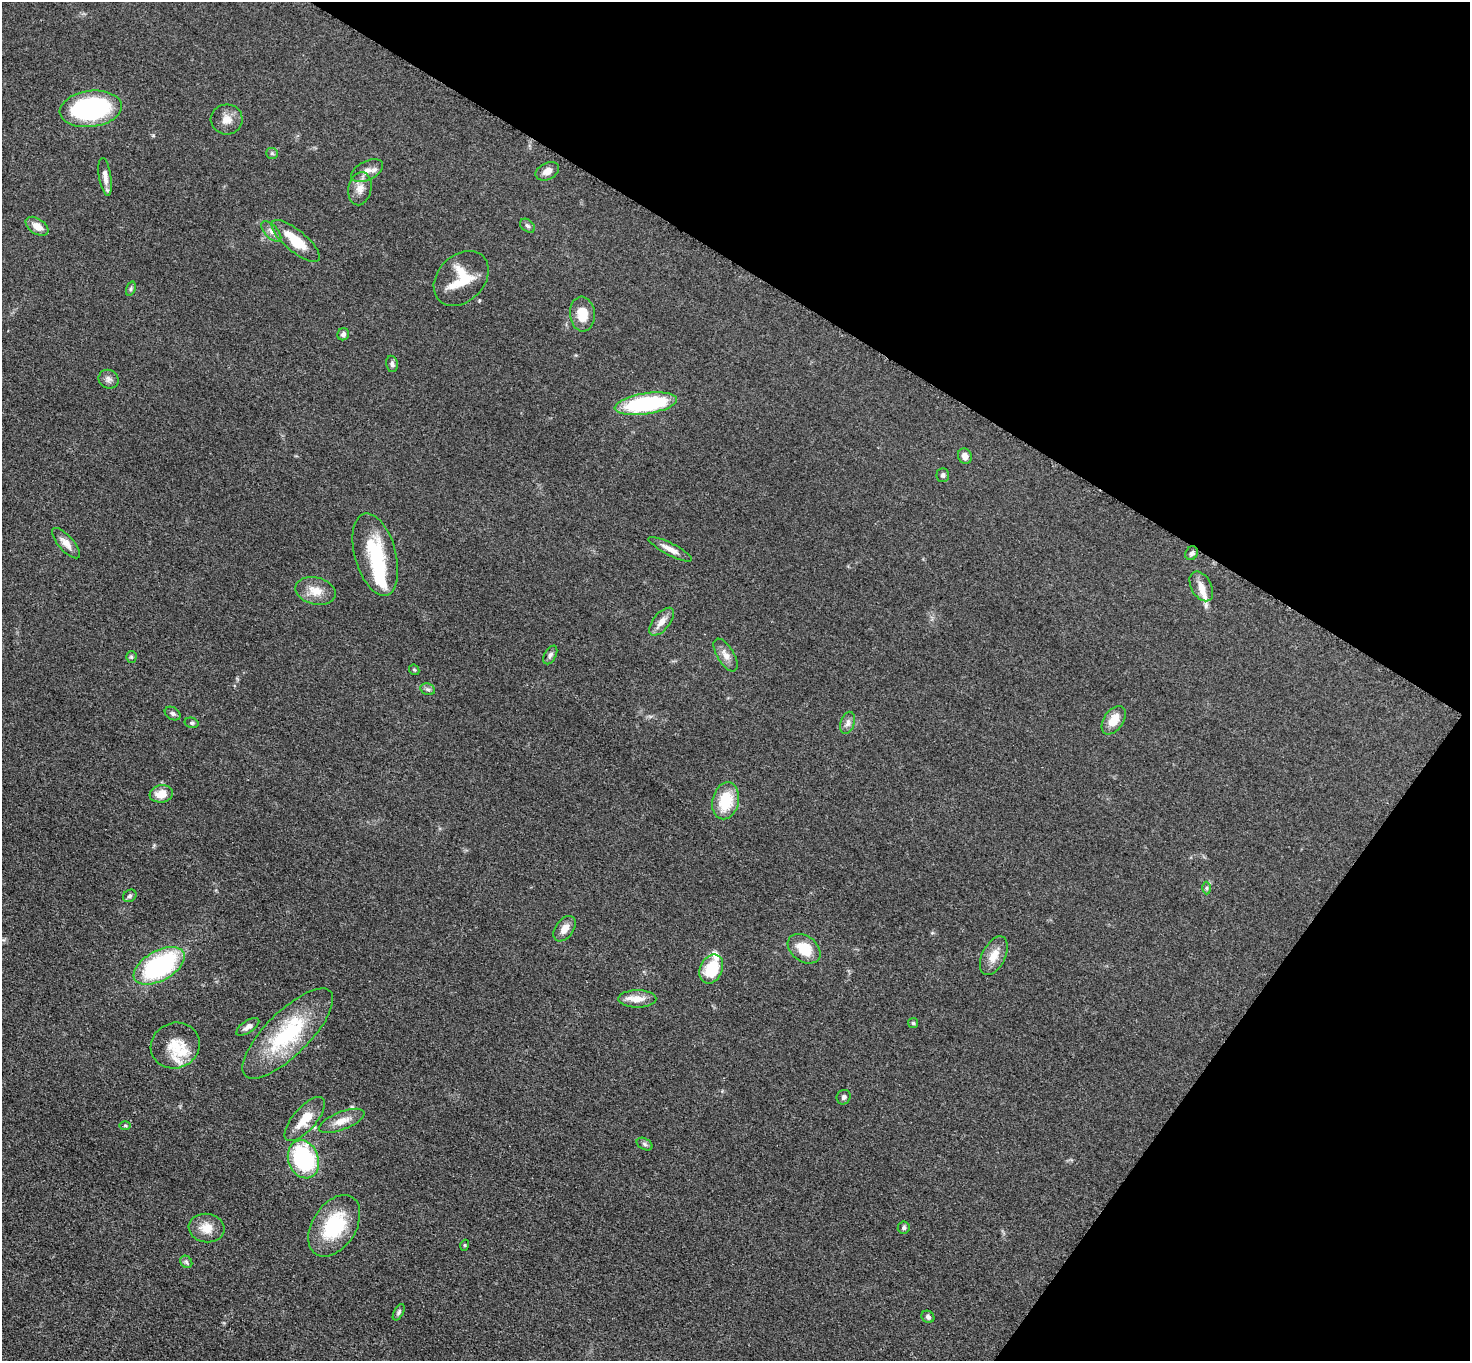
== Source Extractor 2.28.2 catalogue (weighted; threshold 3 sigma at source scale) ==
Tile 8 of 4 x 4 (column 4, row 2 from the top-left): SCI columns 4415-5882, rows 2878-4236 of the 5891 x 5895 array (HDU 1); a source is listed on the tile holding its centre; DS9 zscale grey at full resolution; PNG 1472 x 1363 px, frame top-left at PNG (2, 2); each listed source drawn as its Kron ellipse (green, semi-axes under 4 px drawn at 4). Shown black and unused: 29% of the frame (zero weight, under 3 of 5 exposures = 1% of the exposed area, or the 3 px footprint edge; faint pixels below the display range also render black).
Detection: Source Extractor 2.28.2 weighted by HDU 2 'WHT'; one run over the whole footprint, this tile lists its part. Background 0.0481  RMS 0.0052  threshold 0.0233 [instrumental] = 3 sigma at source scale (4.5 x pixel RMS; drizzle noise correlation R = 1.50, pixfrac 1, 0.05/0.05 arcsec/px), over >= 5 px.
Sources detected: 69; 2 inside a brighter object's white glare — neither listed nor drawn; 4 inside a brighter listed object's ellipse — not listed separately; the other 63 listed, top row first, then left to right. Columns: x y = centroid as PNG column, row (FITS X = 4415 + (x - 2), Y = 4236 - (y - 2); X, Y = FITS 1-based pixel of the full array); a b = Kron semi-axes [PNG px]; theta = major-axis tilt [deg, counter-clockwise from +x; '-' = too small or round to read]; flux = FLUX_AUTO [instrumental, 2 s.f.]
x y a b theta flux
91 109 31 18 7 75
227 119 16 15 - 5.1
272 153 6 5 - 0.95
367 171 17 9 26 4.3
547 171 12 8 27 3.7
105 177 19 6 -81 3.6
360 189 17 11 80 5.2
37 226 13 7 -34 4.8
527 226 8 6 -39 1.4
271 231 13 6 -46 2.5
296 241 30 10 -40 16
461 278 31 23 45 17
131 289 7 4 71 0.87
582 314 17 12 -85 8.8
343 334 6 5 - 1.4
392 364 8 6 -79 1.4
109 379 10 9 - 2.2
646 404 31 10 9 55
965 456 8 6 -67 3.1
943 475 7 6 - 1.3
66 543 19 7 -49 4.2
670 549 24 6 -27 4.1
1191 553 7 6 - 1.5
375 555 42 20 -75 30
1201 586 16 10 -61 4.8
315 591 20 13 -14 7.7
661 622 16 8 51 4.1
550 655 10 5 61 1.6
726 655 18 8 -59 4
131 657 5 5 - 0.73
414 670 6 4 -42 0.66
428 689 7 5 -20 1.2
173 714 8 6 -31 1.4
1114 720 16 9 55 7.3
192 723 7 5 -14 0.94
848 723 11 7 72 2.3
161 794 12 8 8 6.3
726 801 19 13 76 18
1206 888 6 4 89 0.86
130 896 7 6 - 1.1
565 929 14 9 54 4.5
804 949 18 12 -37 13
994 956 21 11 64 7.1
159 966 28 15 29 78
711 969 15 11 66 21
637 999 19 8 0 6.6
913 1023 5 5 - 0.86
248 1027 13 6 34 2.1
288 1034 60 22 45 46
175 1045 25 22 24 13
844 1097 7 6 - 1.3
305 1119 28 11 49 10
342 1121 24 9 21 5.9
125 1125 6 4 0 0.61
645 1144 8 5 -28 1.1
303 1159 19 15 -69 56
334 1226 34 22 57 31
206 1228 18 14 -8 7.2
904 1228 6 6 - 1.1
465 1245 5 3 - 0.48
186 1262 7 5 -46 1.1
399 1312 9 4 62 1.1
928 1317 7 5 -36 1.5